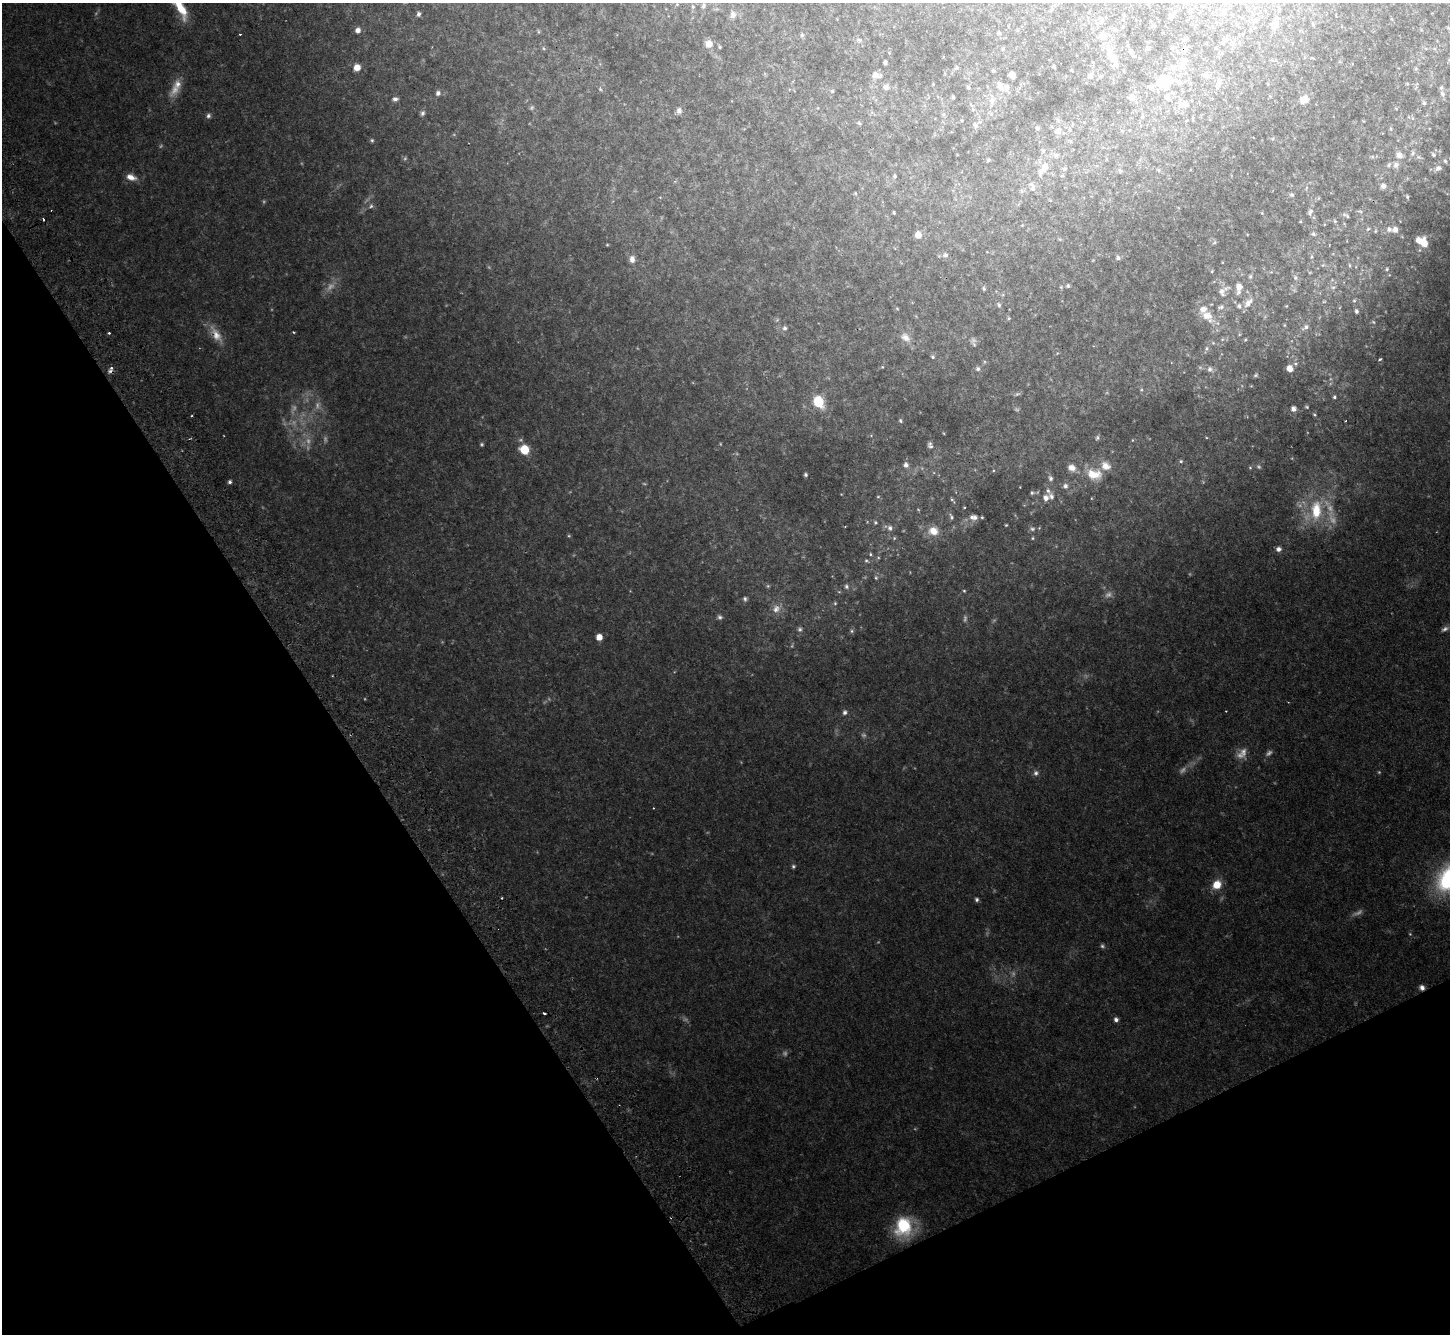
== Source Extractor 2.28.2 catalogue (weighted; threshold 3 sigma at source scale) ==
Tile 14 of 4 x 4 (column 2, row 4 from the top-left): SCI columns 1500-2947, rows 327-1658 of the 5893 x 5846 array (HDU 1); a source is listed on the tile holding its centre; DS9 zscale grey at full resolution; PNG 1452 x 1336 px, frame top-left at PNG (2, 3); no overlay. Shown black and unused: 28% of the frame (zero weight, under 2 of 3 exposures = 3% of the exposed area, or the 3 px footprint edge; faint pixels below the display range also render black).
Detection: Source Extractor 2.28.2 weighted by HDU 2 'WHT'; one run over the whole footprint, this tile lists its part. Background 0.0814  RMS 0.0064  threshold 0.029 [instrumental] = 3 sigma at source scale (4.5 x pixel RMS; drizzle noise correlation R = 1.50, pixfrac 1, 0.05/0.05 arcsec/px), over >= 5 px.
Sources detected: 318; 57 too faint to see at this stretch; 1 inside a brighter object's white glare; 7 cosmic-ray / hot-pixel residue — not listed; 24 inside a brighter listed object's ellipse — not listed separately; the other 229 listed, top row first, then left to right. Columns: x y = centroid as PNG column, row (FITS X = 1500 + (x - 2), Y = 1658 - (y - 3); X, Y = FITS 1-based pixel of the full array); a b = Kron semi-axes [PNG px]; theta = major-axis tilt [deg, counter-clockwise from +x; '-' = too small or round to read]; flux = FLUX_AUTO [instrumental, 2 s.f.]
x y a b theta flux
677 4 5 5 - 0.83
703 6 7 5 77 2
180 7 30 10 -60 21
693 7 7 5 -89 1.2
1051 10 6 3 47 0.78
418 14 5 4 - 1.5
733 15 9 8 - 3.4
1124 15 5 4 - 0.81
1171 17 8 6 86 2.5
1392 19 5 3 - 0.61
1256 21 7 5 38 1.4
1274 24 11 7 -87 3.5
1313 24 4 3 - 0.9
1114 29 9 4 -45 1.4
358 30 6 6 - 3.3
538 31 8 4 -89 0.79
999 33 5 4 - 1.4
802 35 7 5 79 1.3
1103 36 11 10 - 5.8
1226 39 8 5 7 1.7
859 40 9 6 -11 1.8
709 44 6 6 - 8.1
1233 44 9 7 34 2.2
720 47 4 3 - 0.82
543 48 6 4 -87 0.8
1148 48 6 4 -38 0.9
1003 49 6 5 - 0.85
1131 52 9 5 -65 2.4
1177 52 6 5 - 1.1
1112 57 13 11 -42 6.9
1185 60 8 7 - 2.3
885 62 4 4 - 1.6
1093 62 5 4 - 0.68
1352 64 4 3 - 0.51
357 67 6 6 - 7
1054 67 3 3 - 1.3
956 68 8 6 55 1.1
1416 68 6 5 - 1.1
993 71 4 3 - 1
875 75 9 8 - 4
1012 75 6 5 - 3.4
1205 75 10 6 -38 2.2
1091 76 10 7 73 3.2
1100 76 6 5 - 1.1
1220 81 10 7 61 2.5
1167 82 23 18 64 16
177 84 14 12 77 6.5
933 84 4 3 - 0.44
1407 84 5 4 - 0.71
1000 86 10 7 -69 4.8
886 87 9 8 - 2.8
968 87 5 4 - 1.2
600 89 6 4 -46 0.9
832 91 5 4 - 1
438 93 7 6 - 2.2
1442 94 11 7 -69 3.3
953 97 4 3 - 0.85
1131 97 10 8 -83 3.5
395 99 8 6 8 2.1
1304 99 11 8 33 7.6
992 101 12 8 60 4.6
1424 103 7 6 - 1.8
1184 104 11 7 -15 4.1
973 109 8 6 -70 1.9
679 111 7 6 - 3.4
422 113 7 5 66 1.7
943 114 7 5 69 1.4
208 116 7 6 - 1.9
1142 117 5 5 - 0.68
1412 118 6 6 - 1.4
1193 119 5 3 - 0.63
859 123 6 5 - 1.1
975 125 9 7 -47 2.2
1037 128 5 5 - 1.5
1069 129 6 4 -71 1
1391 129 5 3 - 0.8
1058 131 11 9 21 4.6
1272 139 6 4 0 0.95
372 140 5 5 - 1.1
1043 151 7 5 -76 1.5
1413 153 9 6 66 2.3
1433 154 9 6 -57 2.5
1399 155 9 7 -38 5.1
1372 157 6 4 -1 0.93
1419 157 11 5 -18 2.1
988 160 5 5 - 1
1396 165 9 8 - 3.1
1044 168 26 10 60 11
1438 168 13 8 25 4.5
1064 169 7 5 30 1.4
1159 170 6 4 -71 0.74
1120 171 6 4 -49 1.1
895 176 6 5 - 1.2
131 177 14 8 -18 5.7
1383 186 7 7 - 2.9
1306 188 6 3 71 0.81
1022 191 7 6 - 1.6
855 193 5 4 - 0.62
1447 194 6 4 -20 0.84
1292 195 6 5 - 1.4
1407 197 6 4 -78 1.1
1360 211 8 3 -13 0.92
1310 212 9 6 67 2
894 213 3 3 - 0.79
1262 213 4 3 - 0.58
1346 215 8 4 -30 1.3
43 219 3 3 - 2.9
1335 221 5 4 - 0.92
1022 225 4 4 - 0.48
1368 229 6 5 - 1.1
1395 229 7 6 - 3.9
1375 231 5 5 - 0.85
1313 234 6 5 - 1.3
918 235 5 5 - 9.1
1060 239 6 4 -30 0.74
1214 242 7 5 58 1.1
1424 243 13 7 -81 9
607 245 4 3 - 0.61
945 255 7 7 - 2.2
1311 256 7 4 82 1
1118 258 6 5 - 1.8
632 259 10 7 -80 4.1
1222 262 3 2 - 0.4
1323 265 6 4 70 0.74
1350 265 6 5 - 1
1387 269 7 6 - 1.5
1212 271 4 4 - 0.73
1271 272 4 4 - 0.49
1250 276 6 5 - 1.2
1295 277 7 6 - 1.7
1068 286 5 5 - 1.1
1333 287 9 6 0 1.9
984 288 6 5 - 1.2
1239 288 15 8 85 6.2
1222 292 13 9 -65 4.5
1354 301 6 5 - 1.3
1248 303 15 8 50 5.4
999 305 8 6 -59 1.6
1286 306 4 3 - 0.39
1221 307 10 6 22 2.1
897 309 5 3 - 0.63
1356 311 6 4 -76 1.8
1207 316 23 13 -43 11
1009 318 5 4 - 0.93
1373 322 6 5 - 1
1284 325 5 3 - 0.53
1305 327 11 6 35 2.7
785 328 6 6 - 2
294 332 3 3 - 0.6
109 333 3 3 - 0.86
216 334 28 11 -58 11
905 337 16 10 -42 6
1222 339 6 4 -44 0.88
973 340 10 9 - 2.9
1245 340 4 4 - 0.7
1213 343 5 5 - 0.96
1206 348 6 6 - 1.5
933 357 5 5 - 1.3
1380 359 4 3 - 0.85
882 367 4 3 - 0.58
1289 368 7 6 - 5.7
111 369 9 5 70 3.1
978 369 7 7 - 2
1210 369 8 8 - 2.9
1256 375 5 4 - 1
1141 390 7 6 - 1.5
1334 397 5 5 - 1.3
818 402 7 6 - 67
1307 407 6 5 - 0.97
1293 409 6 6 - 3.6
1314 414 6 5 - 1
900 421 6 4 -49 1.1
1345 421 3 2 - 0.84
1097 438 6 5 - 1.3
1132 440 5 3 - 0.54
931 446 8 5 6 1.4
524 450 6 6 - 35
1181 461 5 4 - 1
906 465 7 7 - 2.8
1250 467 5 4 - 0.79
1072 468 9 7 -31 4.8
993 471 4 3 - 0.57
1094 474 22 15 -11 13
805 475 4 3 - 1.3
1050 478 7 6 - 1.8
230 482 5 4 - 1.7
1065 486 7 7 - 2.3
1048 491 9 6 -62 2.2
1032 493 6 5 - 1.3
841 494 4 2 - 0.36
878 497 5 5 - 0.82
1046 498 7 6 - 3.7
952 500 10 4 -55 1.1
1316 510 33 18 75 36
951 517 11 5 -65 1.8
974 517 11 7 -3 4.2
875 522 6 6 - 1.2
1006 525 3 3 - 0.62
845 526 3 2 - 0.43
890 528 9 7 -35 3
1032 529 8 7 - 2.1
933 531 14 12 -6 9.7
569 536 5 4 - 0.84
894 538 5 5 - 1
1032 538 5 4 - 0.86
1278 549 6 6 - 2.8
870 554 5 5 - 0.92
867 561 8 5 -29 1.2
876 578 7 5 -76 1.3
846 587 7 6 - 1.7
964 591 4 4 - 0.78
839 592 6 3 -18 0.7
745 599 6 5 - 1.4
835 603 6 5 - 0.94
776 609 12 10 37 5
719 617 7 6 - 1.7
800 629 7 7 - 1.7
1445 629 10 5 29 2.4
852 631 6 5 - 1.3
599 637 5 5 - 8.3
845 712 7 6 - 2.2
1036 773 8 7 - 2.4
793 866 6 5 - 1.2
1217 885 10 8 51 12
977 899 6 5 - 1.4
1102 946 6 5 - 1.3
1422 988 6 6 - 3.1
1116 1020 5 5 - 2.4
904 1227 25 21 76 35
Overlapping masked pixels (flux is a lower limit): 2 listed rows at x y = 111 369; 1422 988
Isophote crosses this tile's border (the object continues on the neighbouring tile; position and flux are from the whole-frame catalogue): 1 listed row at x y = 180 7